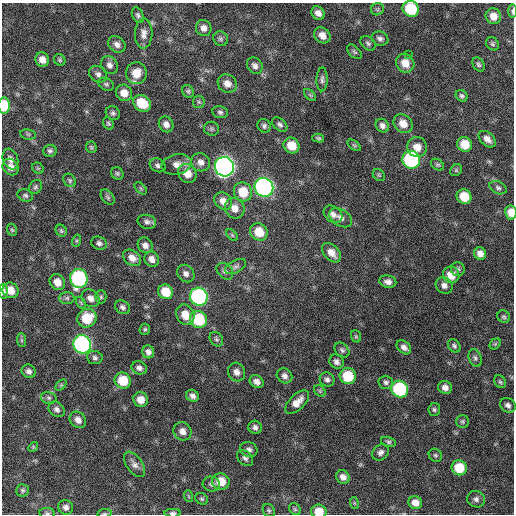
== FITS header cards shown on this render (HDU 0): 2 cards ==
NAXIS1  =                  512 / Axis length
NAXIS2  =                  512 / Axis length

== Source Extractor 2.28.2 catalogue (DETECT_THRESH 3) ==
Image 512 x 512 px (HDU 0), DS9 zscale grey, 1 PNG px = 1 image px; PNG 516 x 516 px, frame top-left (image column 1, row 512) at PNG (2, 3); each listed source drawn as its Kron ellipse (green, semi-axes under 4 px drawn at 4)
Background 596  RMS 18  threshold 53.3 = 3 sigma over >= 5 px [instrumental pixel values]
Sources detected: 175; all 175 listed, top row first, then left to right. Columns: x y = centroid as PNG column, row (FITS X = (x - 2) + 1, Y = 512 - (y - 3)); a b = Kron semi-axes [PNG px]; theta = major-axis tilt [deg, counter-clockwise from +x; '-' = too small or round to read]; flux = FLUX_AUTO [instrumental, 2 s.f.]
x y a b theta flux
377 9 6 6 - 2500
411 9 8 7 - 57000
512 11 7 3 90 2300
318 13 7 6 - 7000
138 15 8 5 -64 2700
493 16 8 7 - 11000
204 28 8 7 - 6700
144 34 15 8 88 8300
322 35 9 7 -43 9400
221 39 8 6 -45 3000
380 39 8 7 - 4100
368 43 8 6 -40 3000
117 44 9 7 -41 6100
492 44 7 5 -54 2300
354 52 9 5 -45 2500
408 55 3 2 - 3400
42 60 7 6 - 8900
60 60 6 5 - 2000
405 63 10 8 -54 15000
478 64 7 5 -58 2600
109 65 9 7 -59 5500
255 66 9 7 -53 5100
136 73 11 10 - 18000
98 74 9 7 -37 4900
322 79 12 5 89 3800
106 84 8 6 -27 2600
227 84 10 8 -36 9100
188 91 6 5 - 2200
124 93 8 8 - 12000
310 95 7 4 -45 1900
462 96 6 5 - 2700
199 102 6 5 - 2200
142 103 9 7 -37 31000
4 105 8 5 -87 37000
220 112 8 6 -10 3000
113 113 7 6 - 3000
108 123 6 5 - 2100
166 124 8 7 - 6600
280 124 9 5 -41 3300
403 124 10 8 -42 13000
264 126 7 6 - 3000
382 126 7 6 - 4800
211 129 8 7 - 2600
28 134 8 5 -8 2200
318 138 6 3 -15 1700
487 139 10 6 -42 7200
465 144 7 7 - 19000
291 145 8 7 - 19000
354 145 7 4 -36 1900
91 147 6 5 - 1900
417 147 10 9 - 12000
50 151 6 6 - 3100
10 159 10 7 -69 6700
411 160 9 8 - 190000
201 162 9 9 - 7300
177 164 15 10 12 10000
158 165 8 6 -28 3500
437 165 7 5 -37 2100
11 167 9 7 -48 8100
224 167 10 9 - 710000
38 168 6 5 - 1800
456 170 6 5 - 2000
117 173 6 5 - 2200
187 173 10 8 -52 14000
379 175 7 5 -45 1700
70 180 7 5 -55 2400
36 187 7 6 - 2600
264 187 9 9 - 400000
141 188 7 4 -45 1600
498 188 9 6 -25 3200
243 192 10 9 - 28000
25 195 8 6 -22 2900
108 197 8 5 -53 2700
464 197 8 7 - 25000
223 201 10 8 -43 9700
235 208 10 9 - 11000
511 212 7 5 -81 13000
333 214 10 7 -37 5900
341 218 12 8 -33 6700
147 222 9 7 -13 4000
12 230 6 5 - 1900
61 231 6 5 - 2100
259 232 9 8 - 24000
232 235 7 4 -45 1700
76 241 6 4 71 1800
99 243 8 6 -22 3700
145 245 8 7 - 6200
331 253 11 7 -46 11000
480 254 6 6 - 7800
132 258 10 7 -37 9100
151 259 8 7 - 7200
236 267 11 6 28 3800
458 269 7 7 - 2700
225 271 9 7 -45 4200
186 273 9 8 - 5300
451 275 8 8 - 17000
79 278 9 9 - 190000
57 282 8 7 - 12000
388 282 8 6 -9 5400
444 285 9 7 -36 5400
10 290 8 7 - 15000
3 291 7 4 89 4600
166 292 8 7 - 24000
101 297 6 5 - 2100
199 297 9 8 - 260000
67 298 7 6 - 3300
90 298 10 8 -42 7300
81 303 7 4 -56 1600
122 307 8 6 -36 3800
185 315 10 8 -62 16000
504 317 7 6 - 2400
87 318 10 9 - 35000
198 320 9 8 - 59000
145 329 6 5 - 2100
356 336 6 5 - 1700
216 339 8 6 -51 2700
21 340 7 4 -89 2200
82 344 9 8 - 340000
495 344 6 4 44 1800
454 346 7 5 -51 2600
404 347 8 6 -42 5100
342 350 8 6 -45 3300
148 352 6 6 - 4900
95 358 8 6 -7 3300
475 358 9 6 -71 3600
336 362 7 6 - 4500
139 368 8 6 -22 4100
29 371 7 6 - 4500
236 372 9 8 - 7100
284 376 8 7 - 5200
348 376 8 8 - 42000
327 379 7 7 - 4200
123 381 8 7 - 33000
257 382 7 6 - 5900
386 382 7 6 - 3300
500 382 7 5 -54 2000
61 385 6 4 45 1700
445 387 7 6 - 6400
400 389 8 8 - 120000
320 391 6 5 - 2200
193 396 7 6 - 4800
49 398 8 6 -13 2700
141 400 7 7 - 12000
297 402 15 7 45 12000
508 405 8 7 - 4600
57 409 9 7 -41 4500
434 409 6 6 - 2500
78 420 9 7 -45 7100
462 421 6 6 - 2300
255 427 7 6 - 4000
182 431 9 8 - 7900
388 442 8 5 -17 2300
33 447 5 4 - 1400
249 449 9 7 -26 4700
380 452 9 7 41 4200
435 455 7 6 - 2300
245 458 9 6 -45 3900
134 464 14 8 -55 7100
459 468 8 7 - 32000
343 477 7 6 - 6800
221 482 9 8 - 21000
211 484 8 7 - 4100
23 490 6 6 - 2200
188 496 6 3 -70 1400
202 499 7 5 -31 2200
476 499 9 8 - 4800
354 503 6 3 -71 1400
415 503 7 6 - 9100
66 507 8 7 - 5200
295 509 6 5 - 2200
269 511 7 5 -57 2500
319 511 8 7 - 19000
47 513 8 5 -8 2400
104 513 7 3 8 1800
173 513 8 4 0 3200
At the frame edge (FLAGS 8, measured only in part): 9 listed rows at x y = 411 9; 512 11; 4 105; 511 212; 3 291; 319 511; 47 513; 104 513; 173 513